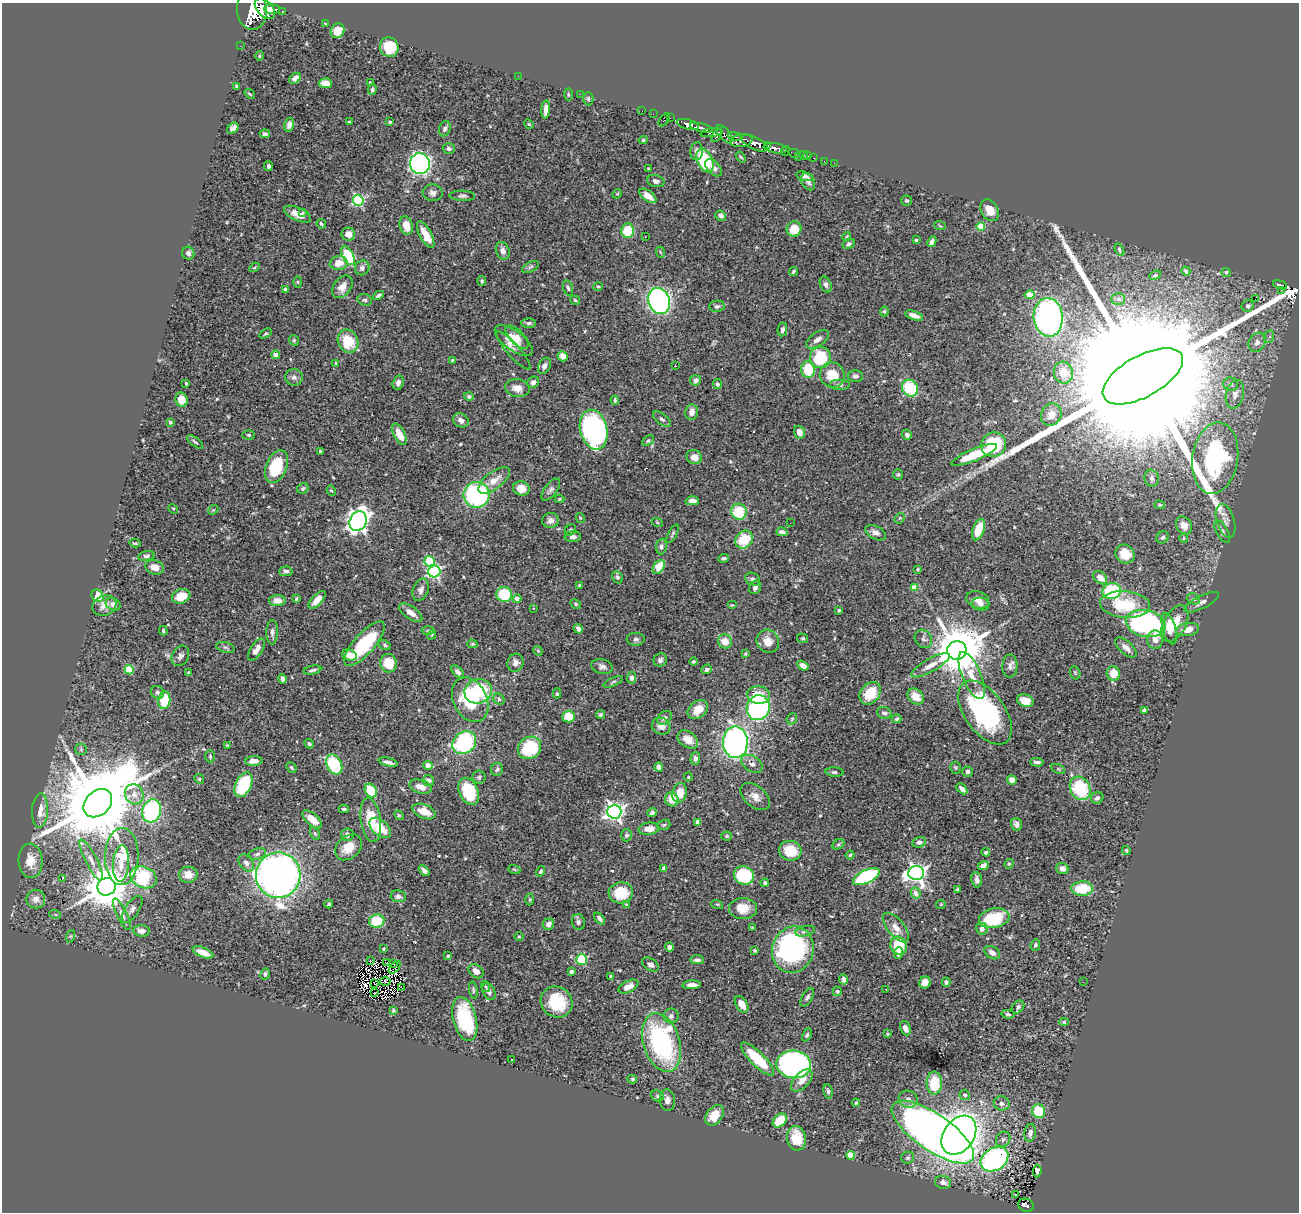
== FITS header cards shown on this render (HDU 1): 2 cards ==
NAXIS1  =                 1297
NAXIS2  =                 1210

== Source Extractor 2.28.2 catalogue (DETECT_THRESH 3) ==
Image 1297 x 1210 px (HDU 1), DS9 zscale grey, 1 PNG px = 1 image px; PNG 1301 x 1214 px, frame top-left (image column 1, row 1210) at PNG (2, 3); each listed source drawn as its Kron ellipse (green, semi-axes under 4 px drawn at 4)
Background 0.417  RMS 0.023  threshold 0.0697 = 3 sigma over >= 5 px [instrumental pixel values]
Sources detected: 540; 4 with non-positive FLUX_AUTO (blend fragments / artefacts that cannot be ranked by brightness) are neither listed nor drawn; of the other 536, the 500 brightest by FLUX_AUTO listed and drawn (36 fainter detections omitted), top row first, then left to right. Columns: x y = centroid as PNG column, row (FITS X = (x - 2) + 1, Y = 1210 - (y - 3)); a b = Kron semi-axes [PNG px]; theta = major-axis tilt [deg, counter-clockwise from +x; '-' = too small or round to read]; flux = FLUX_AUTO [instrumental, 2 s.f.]
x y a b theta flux
265 9 12 7 -46 2400
272 9 8 4 -3 1200
252 11 19 15 -85 5100
282 11 3 3 - 65
326 24 4 3 - 3
338 31 7 6 - 18
240 46 2 2 - 6.6
389 47 10 9 - 44
259 56 5 3 - 1.5
518 76 2 2 - 4.4
295 78 6 4 43 7.4
325 83 6 5 - 17
370 83 3 3 - 3.2
237 87 4 3 - 2.2
372 89 5 4 - 3.4
250 94 5 3 - 1.6
580 94 2 2 - 16
568 95 6 3 -90 1.7
588 99 7 5 -87 2.7
546 109 9 4 85 10
642 111 2 2 - 7.6
653 114 2 2 - 7
670 118 2 2 - 4.8
664 120 7 3 50 76
349 122 3 3 - 1.7
390 122 4 3 - 2.3
529 124 5 4 - 1.6
688 124 11 5 -15 1300
289 125 7 4 80 7.7
233 128 6 5 - 7.7
701 128 11 3 -14 1300
445 129 8 5 70 4
711 133 11 4 7 400
265 134 5 4 - 3.5
725 134 11 5 -52 530
717 135 8 3 58 360
735 136 7 4 -12 300
643 140 4 4 - 2.1
741 141 11 6 10 880
755 143 14 6 -26 2000
767 146 4 3 - 480
449 148 6 5 - 3.7
775 148 12 5 -9 1100
697 151 9 6 87 6.9
785 151 5 3 - 100
794 153 5 3 - 94
803 155 4 3 - 36
798 156 4 2 - 6.1
808 156 2 2 - 5.6
741 157 6 3 -52 1.6
813 158 2 2 - 6.7
705 161 12 7 -64 100
824 161 2 2 - 5.8
834 163 2 2 - 4.6
420 164 10 10 - 590
268 166 5 3 - 4.1
713 168 10 6 -46 8.1
649 169 4 3 - 2
805 176 9 4 -15 4.3
656 181 9 6 -16 5.3
808 182 9 6 -60 5
433 193 10 8 -5 7.9
617 194 5 4 - 1.5
462 196 13 5 -2 4.3
648 196 10 5 -37 16
358 200 5 5 - 180
907 201 5 5 - 2.4
990 210 11 8 -60 17
302 212 2 2 - 20
298 214 14 6 -24 16
721 216 5 5 - 5
321 224 5 3 - 2.2
406 226 9 6 -73 20
940 226 6 3 -19 1.5
981 226 4 4 - 52
794 229 8 7 - 27
628 231 7 6 - 46
348 234 7 6 - 12
426 235 15 5 -61 27
847 236 4 2 - 1.6
645 237 2 2 - 1.8
916 240 3 3 - 2
932 242 5 4 - 7.3
849 244 6 5 - 3.8
1119 250 6 4 -61 2.9
503 251 9 6 -69 6.7
660 252 6 3 -71 1.7
188 253 6 6 - 4.8
348 255 10 5 -64 76
339 263 9 7 8 18
255 267 5 3 - 1.8
530 267 9 5 27 3.5
362 268 7 7 - 6.9
793 271 5 3 - 2.7
1186 271 5 4 - 2.6
1226 272 4 4 - 3.6
1155 275 6 4 21 2.4
482 281 5 4 - 2.4
298 282 5 3 - 1.7
826 284 8 5 -68 4.7
1280 285 7 3 -15 120
598 286 5 3 - 1.6
342 287 12 8 52 16
568 288 8 4 -74 3.3
285 290 4 3 - 3.5
1281 290 2 2 - 5.4
379 295 5 3 - 3.3
1030 295 5 4 - 35
1118 299 7 6 - 4.9
1255 299 3 2 - 9.5
365 300 7 5 -16 3.2
575 300 5 4 - 1.9
659 301 13 10 -67 360
717 306 7 5 8 3.8
1248 306 6 5 - 3.8
884 311 5 4 - 2.2
914 315 9 4 -18 9.9
1048 317 19 14 -84 470
529 323 7 5 2 3.6
782 329 7 4 78 5.2
266 334 7 4 30 2.1
517 337 15 7 -46 10
1269 337 6 5 - 3.6
817 339 13 7 33 9
294 340 5 4 - 2.1
348 341 12 10 -64 49
514 341 22 9 -36 24
1257 342 10 8 59 7.7
513 351 24 6 -49 9.6
275 355 4 4 - 16
563 356 5 5 - 12
820 358 10 10 - 83
453 361 4 3 - 7.1
336 363 3 3 - 2.7
544 366 8 5 62 6.6
675 366 3 2 - 1.7
808 370 8 7 - 59
1063 373 11 9 -76 25
832 375 13 12 - 36
855 376 8 6 -1 5.3
1143 376 44 20 29 260000
294 377 9 8 - 6.1
695 380 5 5 - 6.2
533 382 6 5 - 6.8
186 383 3 2 - 1.7
398 383 7 5 74 7
717 384 5 4 - 3.5
1231 384 7 6 - 6.1
840 385 10 5 0 4.2
517 388 12 9 -8 16
910 388 9 7 -51 80
1235 394 14 9 76 10
469 396 5 4 - 3.2
181 400 7 6 - 18
615 400 4 3 - 2.8
692 412 7 6 - 10
1051 415 11 10 - 15
662 419 11 5 -37 4.7
461 420 8 6 -29 8.5
170 422 3 3 - 1.9
594 430 20 13 -76 380
799 432 6 5 - 9.2
399 434 12 5 -64 24
249 435 6 4 -1 2.3
907 435 5 4 - 5.8
648 441 6 4 37 2.6
195 442 9 4 -38 3.1
994 445 13 12 - 90
320 451 3 3 - 2.8
974 455 24 6 22 62
694 457 8 7 - 11
1215 458 36 22 81 190
276 467 17 10 68 71
898 474 5 5 - 2.1
1152 478 8 7 - 5.5
494 480 19 8 37 19
303 488 6 5 - 3.1
521 488 8 7 - 20
551 490 13 6 53 5.1
331 491 5 4 - 2
477 495 13 13 - 230
559 499 5 4 - 1.5
692 501 7 4 -2 7.6
1159 505 5 4 - 1.8
173 509 5 4 - 2
213 510 5 4 - 2.1
739 512 8 7 - 61
580 518 5 3 - 1.6
900 518 6 4 45 2.5
551 520 8 7 - 9.2
358 521 10 8 63 880
1226 521 17 9 -72 9.2
657 522 5 3 - 1.6
790 523 2 2 - 2.6
1184 525 9 7 -57 14
978 529 11 5 70 37
570 530 6 5 - 2.7
1222 531 12 6 -60 5.9
782 532 5 4 - 6
875 533 11 6 -28 7.7
673 534 10 3 61 2.8
573 537 8 5 2 4.8
1163 537 6 5 - 3
1184 538 5 4 - 1.9
744 539 9 8 - 52
135 543 5 3 - 2.2
661 547 8 5 84 4.6
1125 554 10 9 - 23
146 556 8 4 9 3.7
723 558 5 3 - 3.1
429 561 5 5 - 94
154 567 9 7 -18 16
659 567 8 5 51 45
918 569 3 3 - 1.5
286 571 6 5 - 4.6
434 571 6 6 - 300
617 577 6 5 - 3.1
1100 578 8 5 -43 15
753 579 8 6 -29 5.5
579 585 4 4 - 2.6
755 587 7 5 66 5.2
914 587 4 4 - 18
421 590 11 7 70 6.7
1112 591 9 8 - 100
504 594 7 7 - 60
97 596 7 5 -54 48
181 596 9 7 18 25
296 599 4 3 - 2
517 599 4 4 - 11
1193 599 7 5 -21 3.1
277 600 8 5 2 13
317 600 11 5 47 16
978 600 12 8 -18 12
1202 602 19 6 27 8
113 604 8 6 -29 6.3
576 604 6 4 -28 2.5
981 604 8 6 -12 6.7
732 605 5 3 - 2.5
1125 605 25 13 -5 74
104 606 12 9 21 11
533 608 3 2 - 1.8
839 610 3 3 - 1.9
411 613 13 6 -35 14
1146 624 20 13 -12 270
1175 624 20 11 61 39
578 629 5 4 - 7.5
1169 629 16 6 -74 17
428 630 6 4 2 2.4
1187 630 11 6 10 20
163 631 4 3 - 2
272 632 12 5 90 5.4
432 635 5 3 - 1.8
803 638 5 4 - 2.2
636 639 9 6 0 4.1
923 639 10 8 -53 5.9
1155 640 9 7 -89 11
725 641 7 7 - 20
768 641 12 10 -50 18
365 644 28 10 48 91
472 644 5 4 - 1.7
385 645 7 4 -28 3
225 647 9 5 -13 3.6
1126 647 13 6 -42 9.7
257 649 12 6 57 10
957 650 10 9 - 9200
538 651 5 4 - 1.9
745 654 4 3 - 1.6
349 655 7 5 -16 19
180 656 11 8 61 6.1
660 660 7 6 - 4.5
693 661 4 4 - 3.2
388 663 9 8 - 38
515 663 9 8 - 8.4
931 665 21 6 29 16
602 666 10 7 -14 6.3
803 666 6 4 -34 11
1010 666 11 7 88 6.9
707 669 5 4 - 4.3
129 670 5 4 - 59
312 670 9 3 13 3.8
458 672 7 4 -47 5.3
189 673 4 3 - 3.1
1075 673 7 5 -69 2.1
1113 673 7 6 - 22
972 675 25 9 -67 22
632 678 6 4 84 4.8
283 679 5 3 - 4.2
613 682 10 4 24 2.9
478 691 14 12 17 96
157 692 7 6 - 3.4
557 693 5 4 - 2.1
870 693 12 9 52 41
759 695 11 8 -3 28
916 697 9 7 -42 20
499 699 6 5 - 3.3
164 700 8 6 81 53
470 700 23 17 -63 88
1025 701 8 6 -16 18
758 708 12 11 - 260
698 710 11 8 41 24
1144 711 4 3 - 6.7
884 713 7 5 -20 5
985 713 36 20 -54 250
600 715 5 4 - 2.6
569 717 6 6 - 37
665 718 8 6 43 4.6
792 719 6 4 48 2.3
897 719 5 4 - 2.9
661 726 9 8 - 11
688 740 11 8 -36 18
735 742 16 12 -89 530
464 743 12 10 37 180
309 744 5 4 - 2.5
228 746 4 3 - 2.2
529 748 12 10 37 97
81 749 6 5 - 2.9
210 756 6 5 - 2.4
695 758 6 5 - 5.5
254 761 8 4 1 9.5
388 762 10 4 -15 6.8
1037 762 6 3 -5 4.8
752 764 12 7 -31 9.3
334 765 10 7 -64 110
428 765 5 4 - 16
659 767 4 4 - 5.5
291 768 6 4 -49 2.2
955 768 6 5 - 2.3
497 769 6 6 - 3.8
1058 769 7 4 -25 2.5
835 772 9 4 -4 3.7
967 772 5 5 - 4.3
479 777 6 6 - 3.1
688 777 4 4 - 1.7
199 779 5 4 - 2.1
428 780 6 5 - 6
1012 780 5 4 - 11
243 785 13 8 65 110
420 787 11 6 -18 14
1080 788 12 9 -61 94
962 789 6 4 -45 7.8
371 791 7 5 -57 45
469 791 14 9 -66 91
680 793 10 7 75 24
134 794 10 9 - 12
755 797 17 10 -40 14
1097 798 6 5 - 4.3
672 799 7 6 - 22
98 803 16 12 45 28000
344 809 5 3 - 2.8
40 811 17 8 86 17
152 811 12 9 72 160
424 811 12 7 -22 21
614 812 7 7 - 660
652 812 5 4 - 4.9
399 815 5 4 - 2.1
312 819 12 6 -43 20
371 820 22 10 -82 49
698 822 4 4 - 18
1016 824 6 5 - 6.2
664 825 6 5 - 2.8
380 828 13 7 -42 32
649 829 10 6 7 13
315 833 7 4 -61 2.3
347 835 6 6 - 6.9
626 835 6 5 - 3.6
727 836 5 4 - 2
919 842 7 5 16 5.5
838 844 6 4 28 3.1
348 847 15 11 41 23
1126 850 4 3 - 2.1
790 851 11 10 - 45
986 852 4 3 - 3.4
257 854 9 5 17 5.1
850 855 4 3 - 1.5
122 856 28 17 89 51
91 860 23 6 -63 14
31 861 17 12 -86 25
121 863 18 8 86 19
246 863 9 6 -53 7.3
1009 864 5 4 - 1.8
983 866 5 4 - 6.6
664 868 4 4 - 14
514 869 6 3 -19 1.8
1062 869 6 5 - 9
424 870 6 4 -42 5.9
541 871 5 4 - 3.1
916 873 8 7 - 780
188 875 9 8 - 12
278 875 23 22 - 1100
744 875 10 9 - 89
144 877 13 10 -26 99
866 877 14 6 25 170
62 879 3 2 - 22
977 880 7 5 -82 6.3
765 883 4 3 - 3.3
106 887 9 8 - 6000
1082 889 11 7 1 50
957 890 4 3 - 2.8
621 893 12 10 4 44
916 893 5 5 - 8.5
398 896 7 6 - 5.9
36 899 9 9 - 10
530 899 6 3 90 1.7
329 904 4 3 - 2.6
626 904 4 2 - 1.7
717 904 6 3 -18 1.9
941 904 5 4 - 1.7
743 908 14 10 0 24
132 909 15 7 56 7.1
55 914 6 3 -20 1.7
122 914 17 5 -64 7.5
994 918 15 10 12 77
599 919 7 4 -49 4.6
377 921 8 6 8 55
578 922 8 6 -77 4.3
548 924 6 5 - 6.7
752 928 3 3 - 2.2
896 928 18 8 -51 17
982 929 6 5 - 6.6
141 931 8 5 -5 8.9
805 931 10 5 12 5.1
71 936 6 4 71 2.3
519 937 5 3 - 1.6
1035 945 6 4 67 2.9
898 946 9 8 - 64
670 947 4 4 - 4.9
383 949 3 3 - 1.6
755 950 3 3 - 2
793 950 23 20 72 300
203 952 11 5 -22 15
898 953 6 4 87 6
992 953 8 5 -35 7.4
448 956 4 3 - 3.5
582 959 5 5 - 75
697 960 7 4 -1 5.2
371 961 3 2 - 1.9
386 963 4 2 - 1.8
393 964 3 2 - 2.9
650 965 9 6 -34 5.2
395 968 7 2 47 2.4
476 971 8 6 -39 7.5
571 972 4 3 - 6.6
265 974 6 5 - 3.8
611 976 3 3 - 2.5
843 979 5 4 - 6
385 981 5 4 - 2.6
925 982 6 5 - 12
946 982 4 4 - 3.4
1083 982 2 2 - 2.4
375 984 3 2 - 2
692 985 9 4 4 7.7
485 987 6 3 -70 2.1
628 987 11 5 26 14
402 988 3 2 - 4.9
886 989 3 2 - 2.3
473 990 9 4 -80 2.5
489 991 9 6 -64 7.9
837 991 5 4 - 2.9
374 993 4 2 - 1.6
807 997 10 5 61 4.2
557 1002 16 15 - 65
742 1004 9 5 -58 14
1018 1007 7 5 46 3.8
393 1010 4 3 - 2
1008 1014 6 4 -8 3
671 1016 7 7 - 5.7
465 1019 23 11 -75 100
1064 1022 5 4 - 2.3
905 1028 7 5 -65 9.9
887 1034 3 3 - 1.6
807 1035 7 4 66 3
662 1043 30 18 -73 240
758 1059 22 7 -45 63
512 1060 3 3 - 9.4
794 1064 17 13 -8 580
632 1079 5 4 - 2.2
802 1080 13 7 47 14
934 1083 11 7 90 55
828 1091 7 4 -82 3.4
965 1095 5 5 - 4.6
657 1096 7 5 -21 2.5
908 1099 10 8 -19 7.2
667 1100 11 7 -86 7.6
856 1103 4 4 - 2.2
1002 1103 8 7 - 5.9
1039 1111 7 6 - 50
715 1115 11 7 54 25
780 1121 8 5 45 37
933 1132 48 18 -35 2100
1030 1133 9 5 81 6.6
959 1135 21 15 55 1000
796 1138 12 9 -80 35
1003 1139 8 6 54 4.3
850 1155 4 4 - 50
908 1158 6 6 - 3.2
994 1159 15 11 33 310
1037 1171 6 3 85 3.5
943 1182 8 6 -14 6.4
1016 1195 3 2 - 2.2
1026 1205 8 6 -23 100
At the frame edge (FLAGS 8, measured only in part): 2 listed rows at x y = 252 11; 1143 376
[36 fainter detections neither listed nor drawn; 4 non-positive-flux detections neither listed nor drawn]